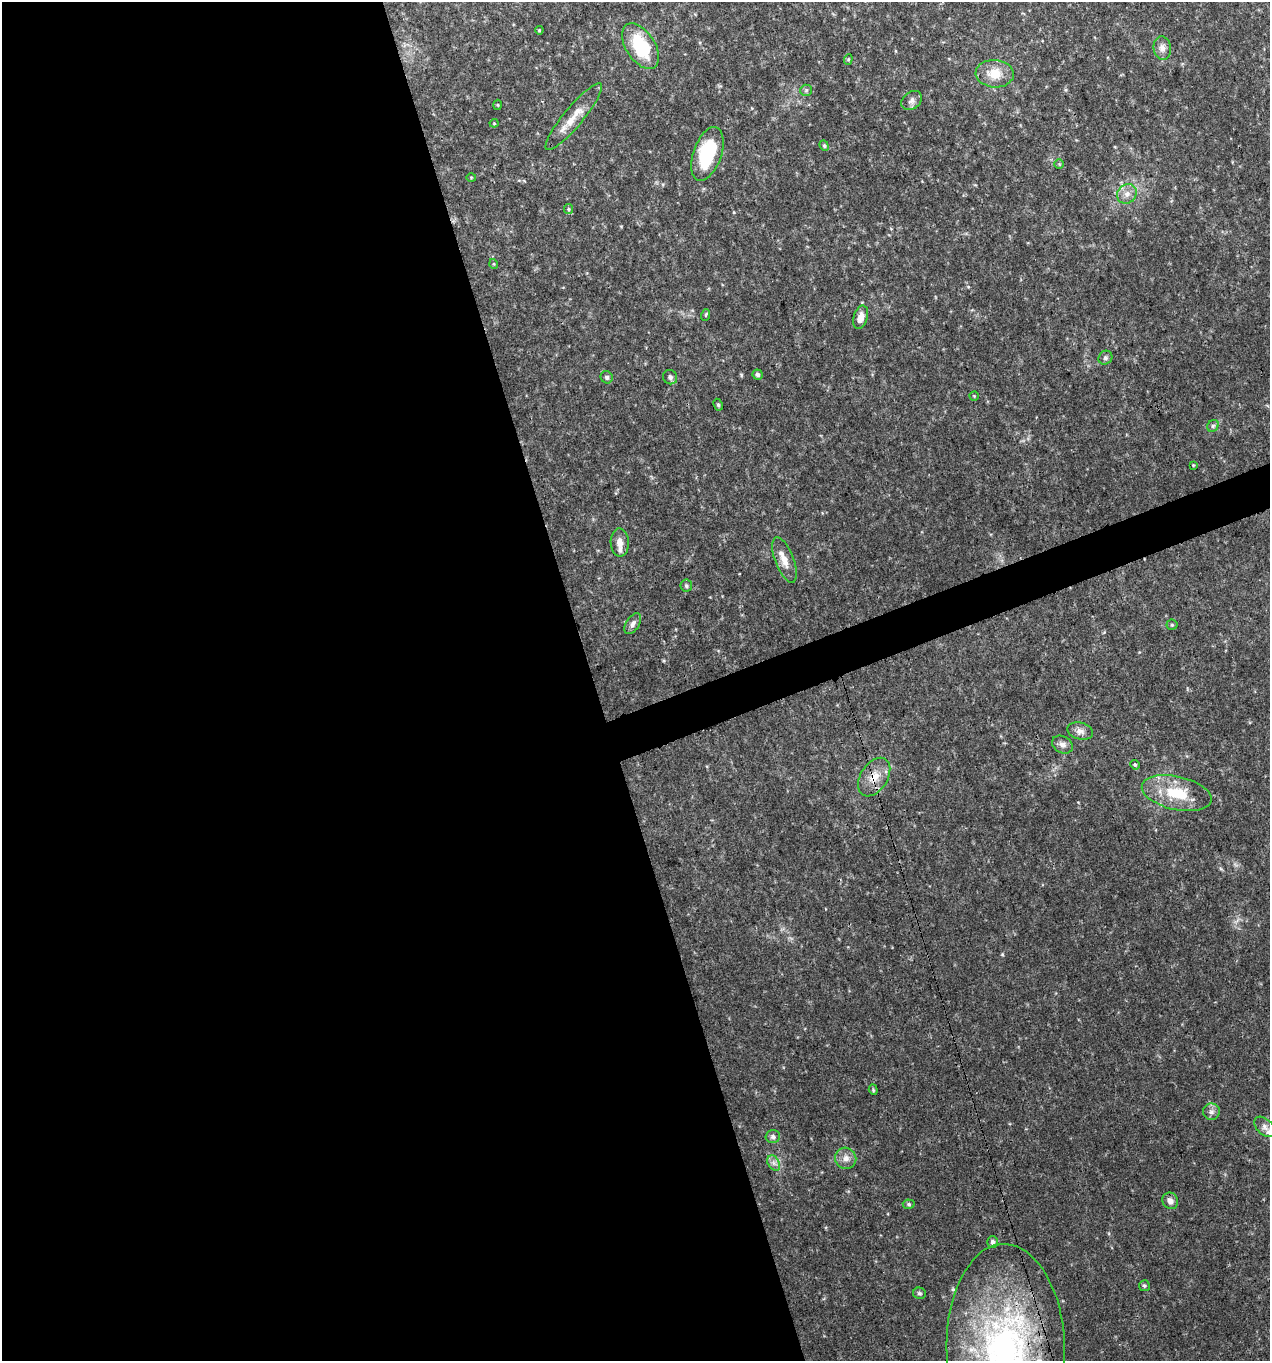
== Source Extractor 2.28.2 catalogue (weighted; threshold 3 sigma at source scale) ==
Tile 9 of 4 x 4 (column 1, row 3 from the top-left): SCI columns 124-1391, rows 1361-2719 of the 5270 x 5440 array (HDU 1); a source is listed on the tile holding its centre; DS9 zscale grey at full resolution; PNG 1272 x 1363 px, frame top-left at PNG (2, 2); each listed source drawn as its Kron ellipse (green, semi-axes under 4 px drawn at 4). Shown black and unused: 48% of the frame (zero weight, under 3 of 4 exposures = <1% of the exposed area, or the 3 px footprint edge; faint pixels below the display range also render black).
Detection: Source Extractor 2.28.2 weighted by HDU 2 'WHT'; one run over the whole footprint, this tile lists its part. Background 0.03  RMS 0.0037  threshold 0.0167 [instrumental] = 3 sigma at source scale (4.5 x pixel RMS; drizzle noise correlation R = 1.50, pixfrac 1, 0.0396/0.0396 arcsec/px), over >= 5 px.
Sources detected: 51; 2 inside a brighter listed object's ellipse — not listed separately; the other 49 listed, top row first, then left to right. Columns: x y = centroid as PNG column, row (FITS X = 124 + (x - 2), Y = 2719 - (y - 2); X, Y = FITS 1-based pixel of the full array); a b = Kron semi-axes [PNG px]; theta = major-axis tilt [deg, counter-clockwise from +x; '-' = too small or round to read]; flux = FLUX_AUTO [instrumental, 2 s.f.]
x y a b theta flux
539 30 4 4 - 0.37
641 46 25 14 -57 21
1162 48 12 9 -84 2.2
848 59 5 4 - 0.49
995 74 19 14 -4 7.2
806 90 6 5 - 0.71
912 101 11 8 39 1.8
498 105 5 3 - 0.34
574 117 42 9 50 6.8
494 123 4 4 - 0.35
824 146 5 4 - 0.55
707 154 28 14 71 25
1059 164 5 5 - 0.41
471 177 5 3 - 0.32
1127 194 10 9 - 2.6
568 209 5 4 - 0.5
494 264 5 3 - 0.33
706 315 6 3 71 0.43
861 317 12 7 74 3.3
1105 358 7 6 - 0.9
758 375 5 5 - 0.98
607 377 6 6 - 0.75
670 377 7 6 - 1.3
974 396 4 4 - 0.39
718 405 6 4 -62 0.6
1213 426 6 5 - 0.73
1193 465 4 3 - 0.29
620 543 14 9 -89 2.9
784 560 24 9 -68 4.6
686 586 6 5 - 0.72
633 624 11 6 58 1.5
1172 625 5 5 - 0.59
1080 731 13 8 -15 2.2
1062 745 11 8 -31 1.8
1135 765 5 4 - 0.54
874 777 21 13 57 6
1177 793 35 16 -13 15
873 1090 5 4 - 0.46
1211 1112 8 8 - 1.5
1265 1127 12 7 -43 1.9
773 1137 7 6 - 1.3
846 1158 11 10 - 2.5
774 1163 8 5 -60 1.4
1170 1201 8 7 - 2.1
909 1204 6 4 -3 0.62
993 1242 6 5 - 1.2
1144 1286 5 5 - 0.68
920 1293 6 5 - 0.72
1006 1349 105 59 -89 130
Overlapping masked pixels (flux is a lower limit): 2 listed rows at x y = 874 777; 1006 1349
Isophote crosses this tile's border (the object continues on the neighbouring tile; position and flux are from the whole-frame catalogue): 2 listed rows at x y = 641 46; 1006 1349